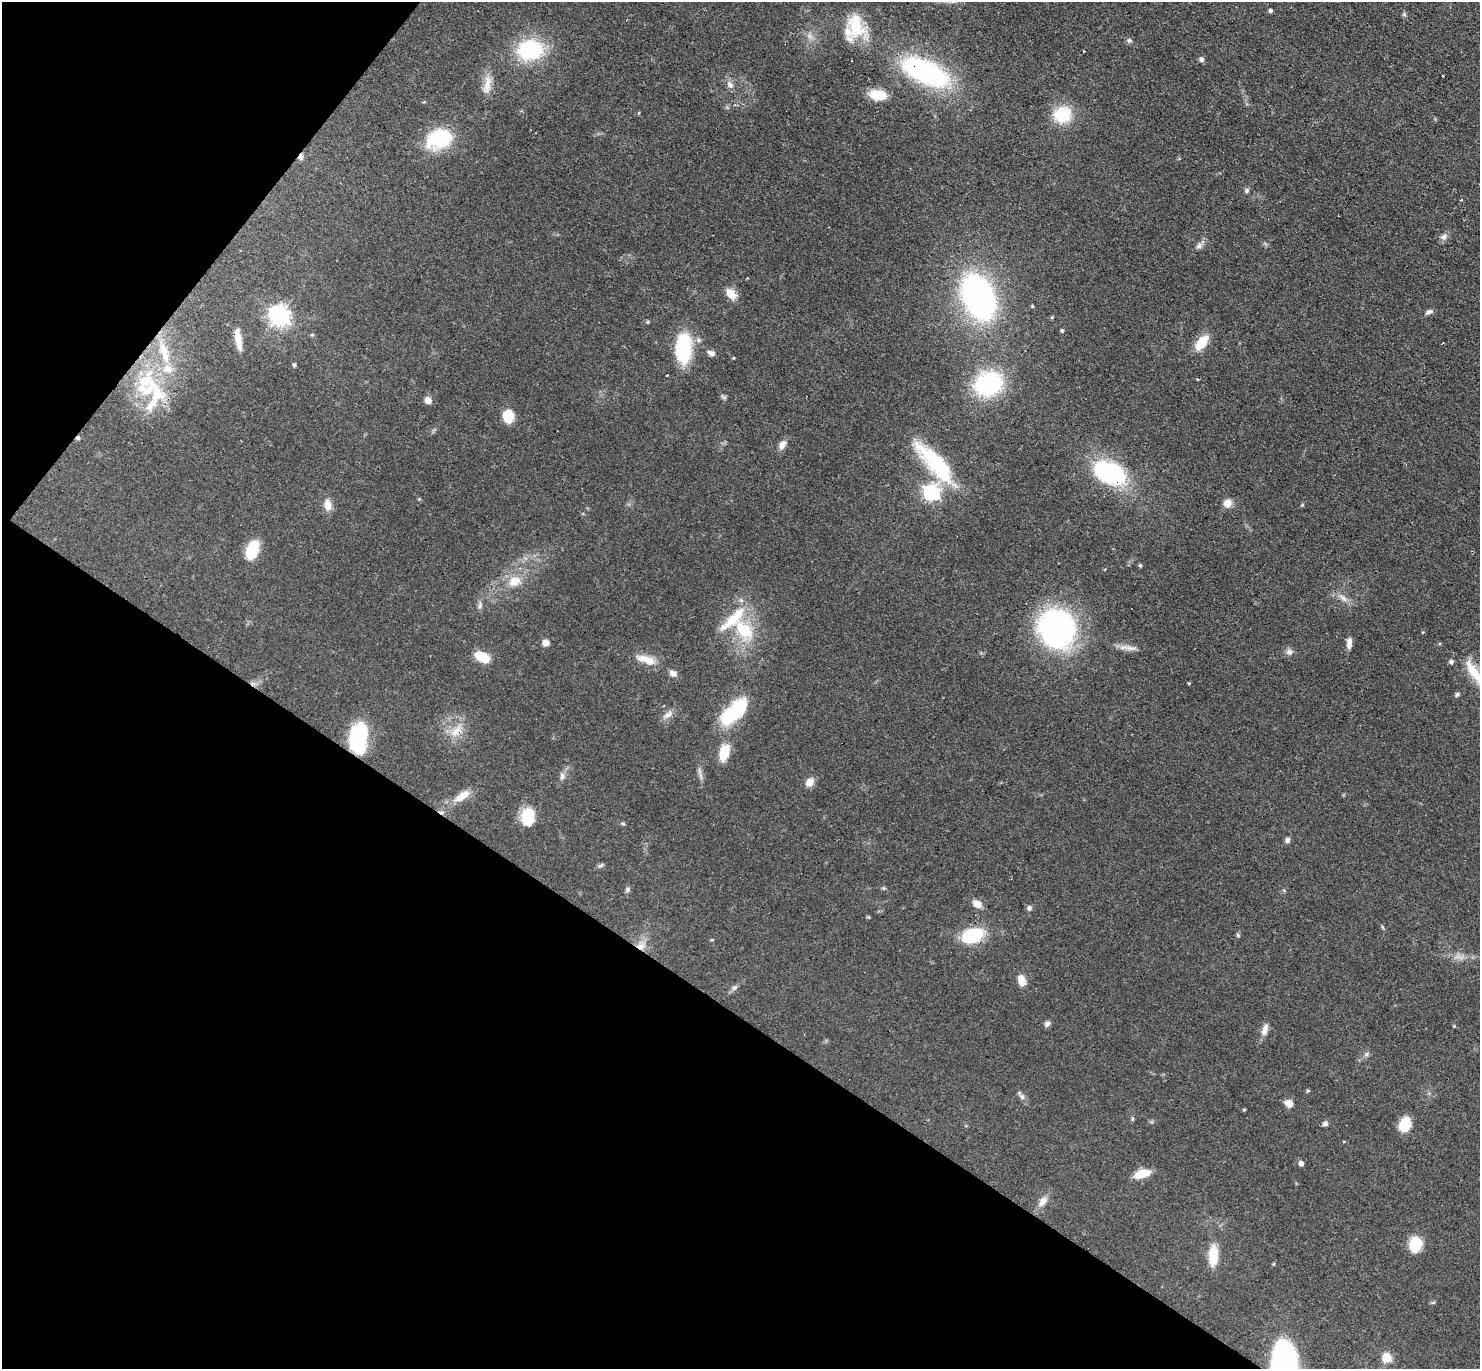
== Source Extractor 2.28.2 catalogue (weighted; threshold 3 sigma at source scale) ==
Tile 9 of 4 x 4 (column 1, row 3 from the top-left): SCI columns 130-1607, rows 1665-3031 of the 6089 x 6079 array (HDU 1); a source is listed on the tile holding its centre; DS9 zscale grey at full resolution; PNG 1482 x 1371 px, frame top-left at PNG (2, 2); no overlay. Shown black and unused: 32% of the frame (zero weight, under 3 of 4 exposures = <1% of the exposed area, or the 3 px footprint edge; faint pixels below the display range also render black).
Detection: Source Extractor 2.28.2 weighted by HDU 2 'WHT'; one run over the whole footprint, this tile lists its part. Background 0.0607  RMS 0.0056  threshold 0.0254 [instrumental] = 3 sigma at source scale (4.5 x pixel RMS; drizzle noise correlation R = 1.50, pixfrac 1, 0.05/0.05 arcsec/px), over >= 5 px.
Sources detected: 110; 5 cosmic-ray / hot-pixel residue — not listed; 7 inside a brighter listed object's ellipse — not listed separately; the other 98 listed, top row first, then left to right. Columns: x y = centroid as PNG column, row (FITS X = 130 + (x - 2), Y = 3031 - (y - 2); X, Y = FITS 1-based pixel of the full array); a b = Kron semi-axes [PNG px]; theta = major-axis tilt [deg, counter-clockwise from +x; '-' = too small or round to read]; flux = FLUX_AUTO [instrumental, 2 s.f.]
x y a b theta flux
1270 11 4 4 - 1.2
1404 14 6 5 - 0.87
856 26 35 22 87 21
1129 40 7 5 -24 1.2
530 50 27 21 5 42
1084 51 3 3 - 0.85
1201 59 7 6 - 1.3
926 72 41 17 -26 120
487 85 28 9 82 6.9
730 85 11 7 -46 2.7
878 95 14 9 -7 16
1062 114 15 14 - 27
439 138 28 21 18 34
301 157 8 6 -89 2
1247 190 7 6 - 1.2
1444 237 9 8 - 2.3
1199 246 9 6 45 2.1
731 294 15 10 -45 5.9
978 297 33 23 -69 190
1429 312 11 6 24 1.8
279 315 9 8 - 160
1052 317 5 4 - 0.59
1062 330 4 3 - 0.87
238 340 26 7 -79 7.2
1202 343 20 10 52 12
1443 343 3 2 - 0.55
683 347 34 17 88 35
163 349 18 10 -61 8.1
711 353 11 6 -20 2.4
294 365 5 4 - 0.96
167 369 14 12 17 7
667 375 3 3 - 1.9
988 384 23 19 23 71
157 393 43 21 -62 29
724 397 9 4 -26 1
428 400 7 6 - 4.3
508 416 10 8 -87 16
782 444 13 8 50 3.6
935 463 61 18 -47 45
1110 473 27 17 -23 82
931 492 8 8 - 100
1228 503 8 8 - 5.9
328 505 14 9 -86 5.2
1302 505 5 4 - 0.63
252 550 21 12 70 15
1140 565 5 4 - 0.7
514 581 16 13 24 9.3
1343 598 17 6 -36 3.8
480 605 10 6 80 1.8
1056 629 35 32 -70 150
744 630 36 20 -49 27
546 643 7 6 - 3.8
1349 643 13 6 86 3.2
1132 648 14 4 3 2.6
1289 652 9 8 - 2.3
482 657 15 8 -28 14
646 659 29 10 -19 8.3
1451 662 5 5 - 1.4
673 673 9 7 -28 2.9
1475 673 37 9 -55 13
1189 683 3 2 - 0.98
1457 694 5 4 - 1.2
737 710 37 17 52 33
668 714 15 8 41 3.6
456 731 21 9 46 7
359 738 32 17 83 38
724 752 16 9 74 14
699 771 7 4 -71 1.3
562 776 10 7 82 2.1
810 782 10 8 56 5
462 796 23 10 34 8
528 817 20 14 85 15
623 824 6 4 -3 0.74
1287 840 7 6 - 1.8
600 866 8 3 19 1.1
628 889 7 6 - 1.2
977 904 12 8 -32 4.2
1029 908 6 6 - 1.8
1238 935 6 4 -47 0.73
973 936 16 10 17 44
641 946 12 9 8 4.8
1021 980 12 8 -72 5.8
734 988 9 5 30 1.5
1047 1024 8 6 42 1.7
1454 1026 4 4 - 0.47
1265 1029 16 7 75 4.1
1022 1097 8 7 - 1.8
1289 1103 9 7 -32 4
1244 1110 5 3 - 0.54
1325 1124 8 6 17 1.5
1405 1124 15 10 66 12
1301 1163 5 5 - 2.5
1142 1174 16 8 16 11
1042 1202 14 9 53 4.6
1415 1245 16 12 75 16
1213 1255 26 11 88 11
1289 1355 28 14 -69 36
1387 1357 6 5 - 22
Overlapping masked pixels (flux is a lower limit): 7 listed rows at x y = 926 72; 301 157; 1110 473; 456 731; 359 738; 973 936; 641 946
Isophote crosses this tile's border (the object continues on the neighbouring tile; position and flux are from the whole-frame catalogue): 1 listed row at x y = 1475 673